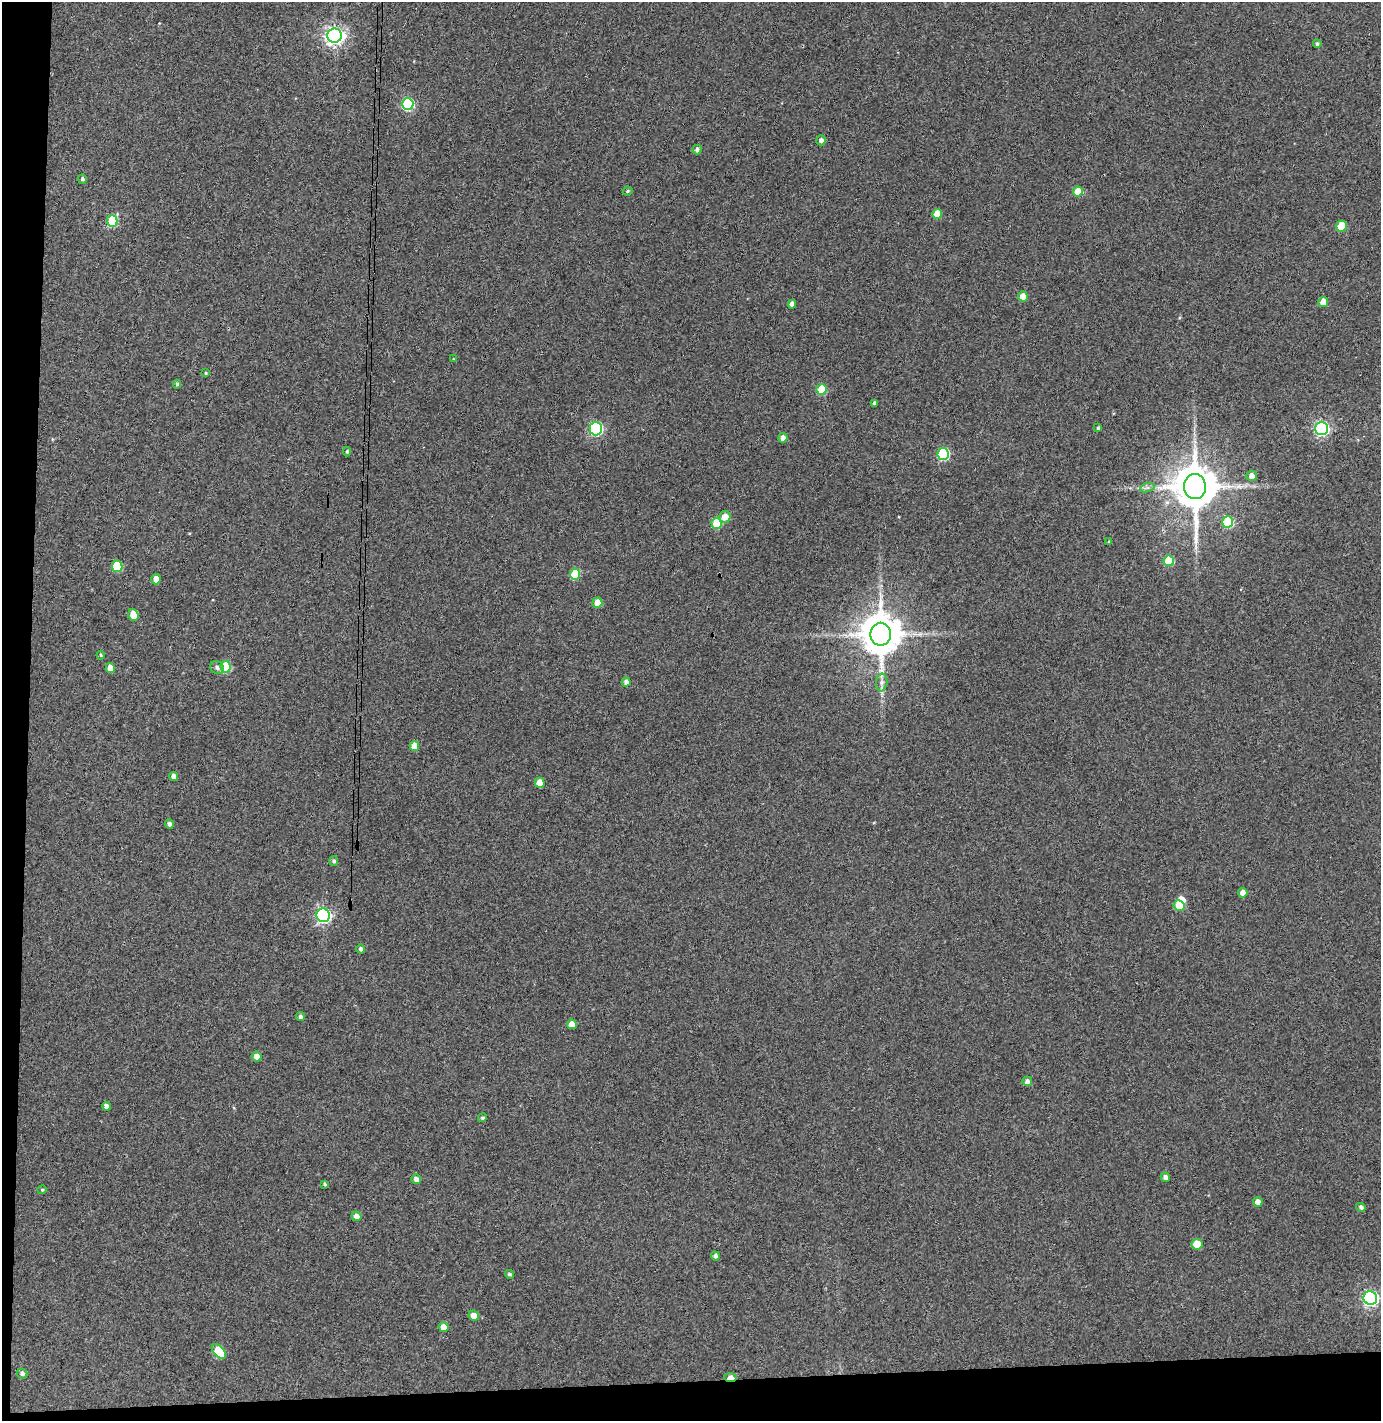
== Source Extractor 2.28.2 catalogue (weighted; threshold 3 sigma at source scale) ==
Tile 7 of 3 x 3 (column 1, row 3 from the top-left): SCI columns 79-1457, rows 57-1475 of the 4295 x 4370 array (HDU 1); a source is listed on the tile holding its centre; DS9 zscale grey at full resolution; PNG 1383 x 1423 px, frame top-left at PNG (2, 2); each listed source drawn as its Kron ellipse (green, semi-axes under 4 px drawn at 4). Shown black and unused: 5% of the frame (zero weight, under 3 of 4 exposures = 6% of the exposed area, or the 3 px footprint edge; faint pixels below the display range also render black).
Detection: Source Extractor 2.28.2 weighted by HDU 2 'WHT'; one run over the whole footprint, this tile lists its part. Background 0.113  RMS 0.0068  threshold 0.0306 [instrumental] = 3 sigma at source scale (4.5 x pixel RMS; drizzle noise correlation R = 1.50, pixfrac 1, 0.05/0.05 arcsec/px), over >= 5 px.
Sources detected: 77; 1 inside a brighter object's white glare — neither listed nor drawn; the other 76 listed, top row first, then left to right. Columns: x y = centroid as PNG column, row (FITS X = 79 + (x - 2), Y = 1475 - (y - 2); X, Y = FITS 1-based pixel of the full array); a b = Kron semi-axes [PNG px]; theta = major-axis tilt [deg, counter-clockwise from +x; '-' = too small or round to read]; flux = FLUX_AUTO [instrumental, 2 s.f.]
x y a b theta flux
335 36 7 7 - 330
1317 44 4 4 - 1.2
408 104 6 6 - 64
821 140 5 4 - 2.5
697 150 5 4 - 1.9
82 179 5 4 - 1.6
628 191 5 3 - 0.96
1078 192 5 5 - 14
937 214 5 5 - 13
112 221 6 5 - 37
1341 226 5 5 - 21
1023 297 5 5 - 9.4
1323 302 5 5 - 7.5
792 304 4 4 - 3.8
453 359 4 4 - 0.69
206 373 4 3 - 0.8
177 384 4 3 - 1.3
821 389 5 5 - 21
874 403 4 3 - 1.1
1098 428 4 3 - 1.1
1321 428 6 6 - 150
596 429 7 6 - 96
783 438 5 4 - 3.5
347 452 5 4 - 1.1
943 454 6 6 - 62
1251 476 5 5 - 4
1195 487 12 11 - 2900
1147 488 7 4 18 1.8
725 517 6 5 - 6.7
1228 522 5 5 - 35
717 523 5 5 - 23
1109 542 4 3 - 0.73
1169 561 5 5 - 23
117 566 6 5 - 27
575 574 5 5 - 23
156 579 5 4 - 5.1
597 603 5 5 - 7.9
133 615 6 5 - 9.6
881 634 11 10 - 2300
101 655 4 3 - 0.84
225 667 6 5 - 30
110 668 5 4 - 6.9
217 668 7 6 - 2.4
626 682 4 4 - 2.5
882 682 9 5 83 2.4
414 746 5 4 - 7.2
174 777 4 4 - 3.6
540 783 5 5 - 9.5
169 824 4 4 - 2.1
334 861 5 4 - 1.5
1243 893 5 5 - 4.1
1179 906 5 5 - 17
323 915 7 6 - 180
360 949 4 4 - 1.7
300 1017 4 4 - 1.6
572 1024 5 4 - 6.8
257 1056 5 4 - 5.5
1027 1081 5 4 - 2.3
106 1106 4 4 - 2.8
482 1118 5 4 - 1.1
1165 1177 5 4 - 2.4
416 1179 5 4 - 2.8
325 1184 4 3 - 1.1
42 1190 4 4 - 0.75
1258 1202 5 4 - 3.9
1361 1207 5 4 - 1.9
356 1216 5 4 - 3.2
1197 1244 5 5 - 14
715 1256 4 4 - 1.9
509 1274 4 4 - 1.2
1370 1298 7 6 - 180
474 1316 5 5 - 6.1
444 1327 5 5 - 7.6
219 1352 8 5 -48 26
22 1374 5 4 - 2
730 1377 6 4 -1 7.2
Overlapping masked pixels (flux is a lower limit): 2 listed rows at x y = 1195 487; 730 1377